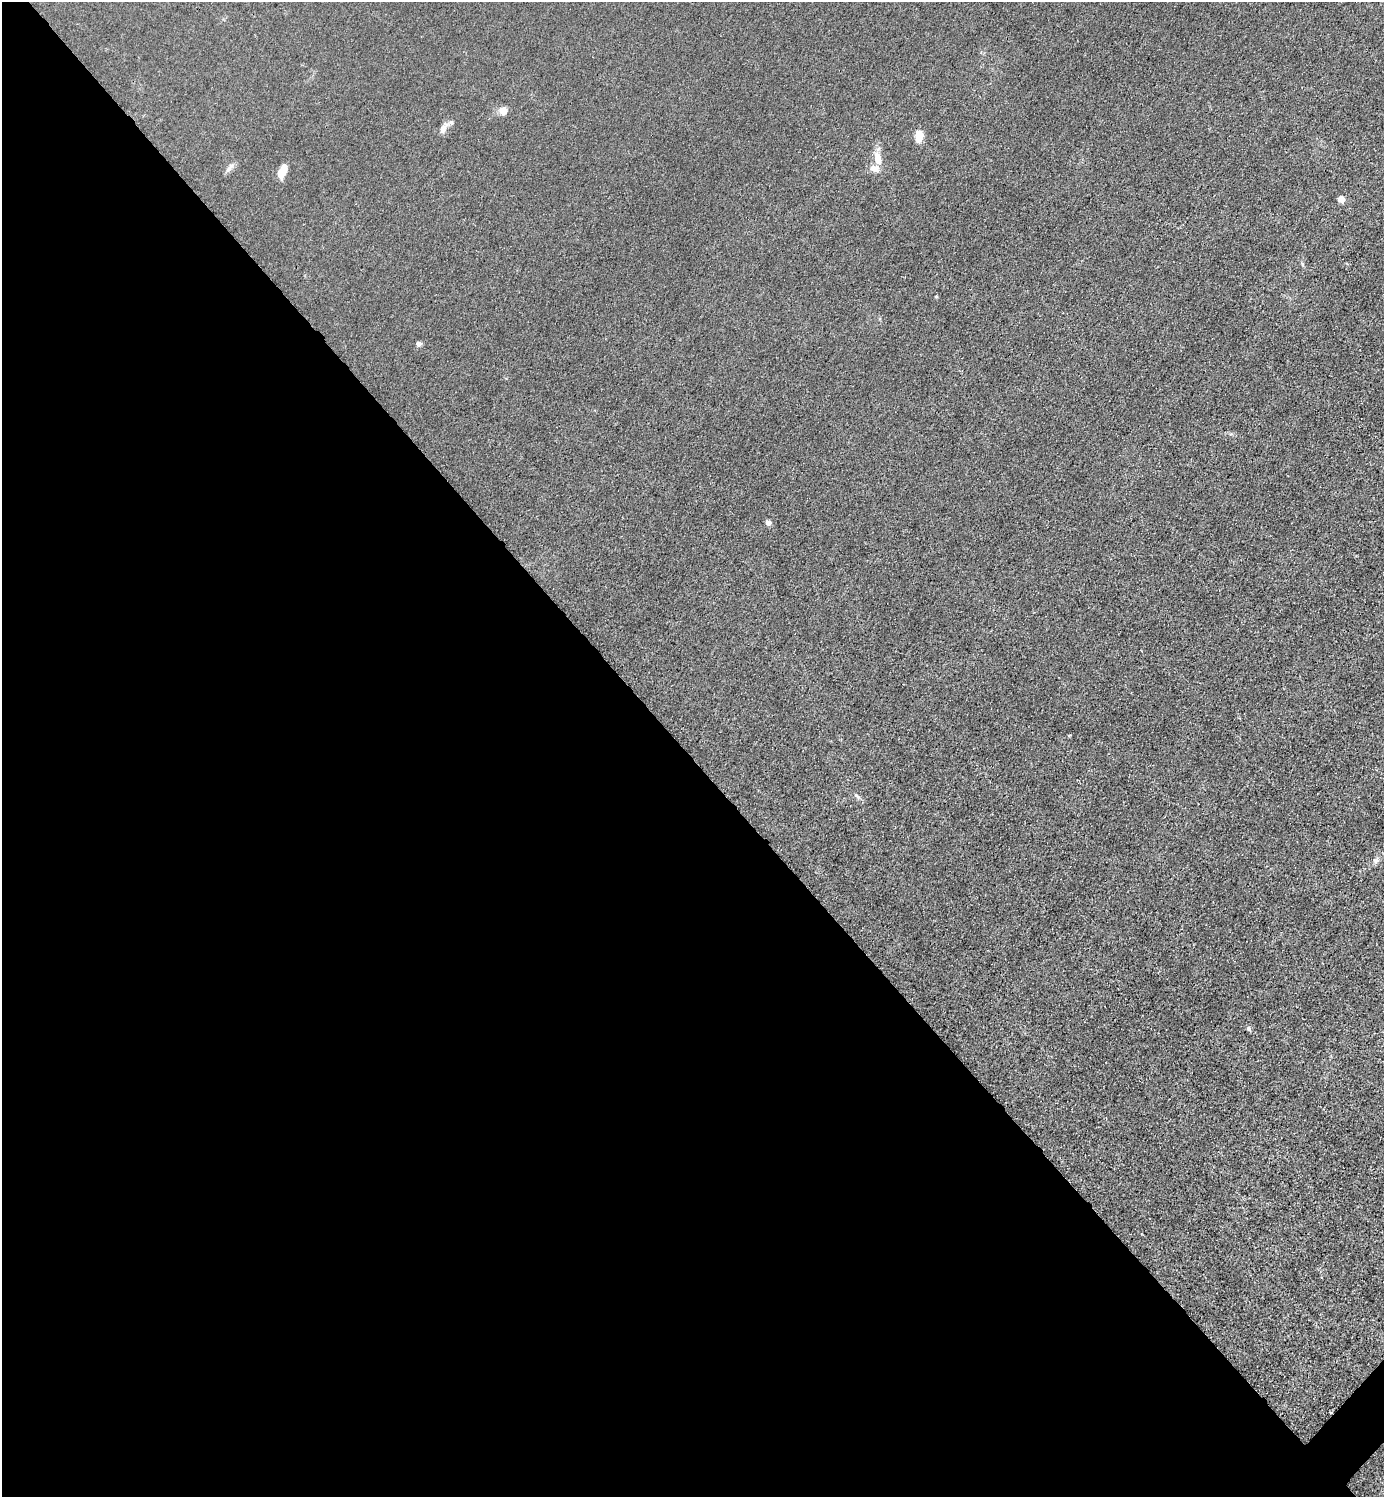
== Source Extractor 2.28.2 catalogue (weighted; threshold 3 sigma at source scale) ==
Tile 9 of 4 x 4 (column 1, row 3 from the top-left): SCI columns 301-1682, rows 1498-2992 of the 5985 x 5985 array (HDU 1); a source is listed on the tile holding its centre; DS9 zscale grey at full resolution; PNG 1386 x 1499 px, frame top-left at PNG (2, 2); no overlay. Shown black and unused: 50% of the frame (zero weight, under 3 of 4 exposures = <1% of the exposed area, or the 3 px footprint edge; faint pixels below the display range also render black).
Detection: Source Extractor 2.28.2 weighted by HDU 2 'WHT'; one run over the whole footprint, this tile lists its part. Background 0.0214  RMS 0.0062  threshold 0.028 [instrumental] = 3 sigma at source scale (4.5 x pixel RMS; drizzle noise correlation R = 1.50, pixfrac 1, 0.05/0.05 arcsec/px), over >= 5 px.
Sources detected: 17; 2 inside a brighter listed object's ellipse — not listed separately; the other 15 listed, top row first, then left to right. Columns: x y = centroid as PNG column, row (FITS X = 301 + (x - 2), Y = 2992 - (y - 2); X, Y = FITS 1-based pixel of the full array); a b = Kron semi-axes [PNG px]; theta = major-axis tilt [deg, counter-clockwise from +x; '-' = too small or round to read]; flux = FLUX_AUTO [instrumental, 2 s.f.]
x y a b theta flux
503 110 5 5 - 12
451 122 7 4 -1 1.3
443 129 11 7 83 2.9
919 136 13 8 87 6.8
878 158 15 8 -78 8
229 168 17 5 52 2.4
281 173 12 6 62 9.8
1341 199 4 4 - 9.5
1302 264 5 5 - 0.87
936 297 5 3 - 0.56
418 344 5 4 - 2.9
768 522 4 4 - 4.2
856 796 9 4 -35 1.2
1375 861 7 4 -89 1.3
1248 1028 6 5 - 1.1